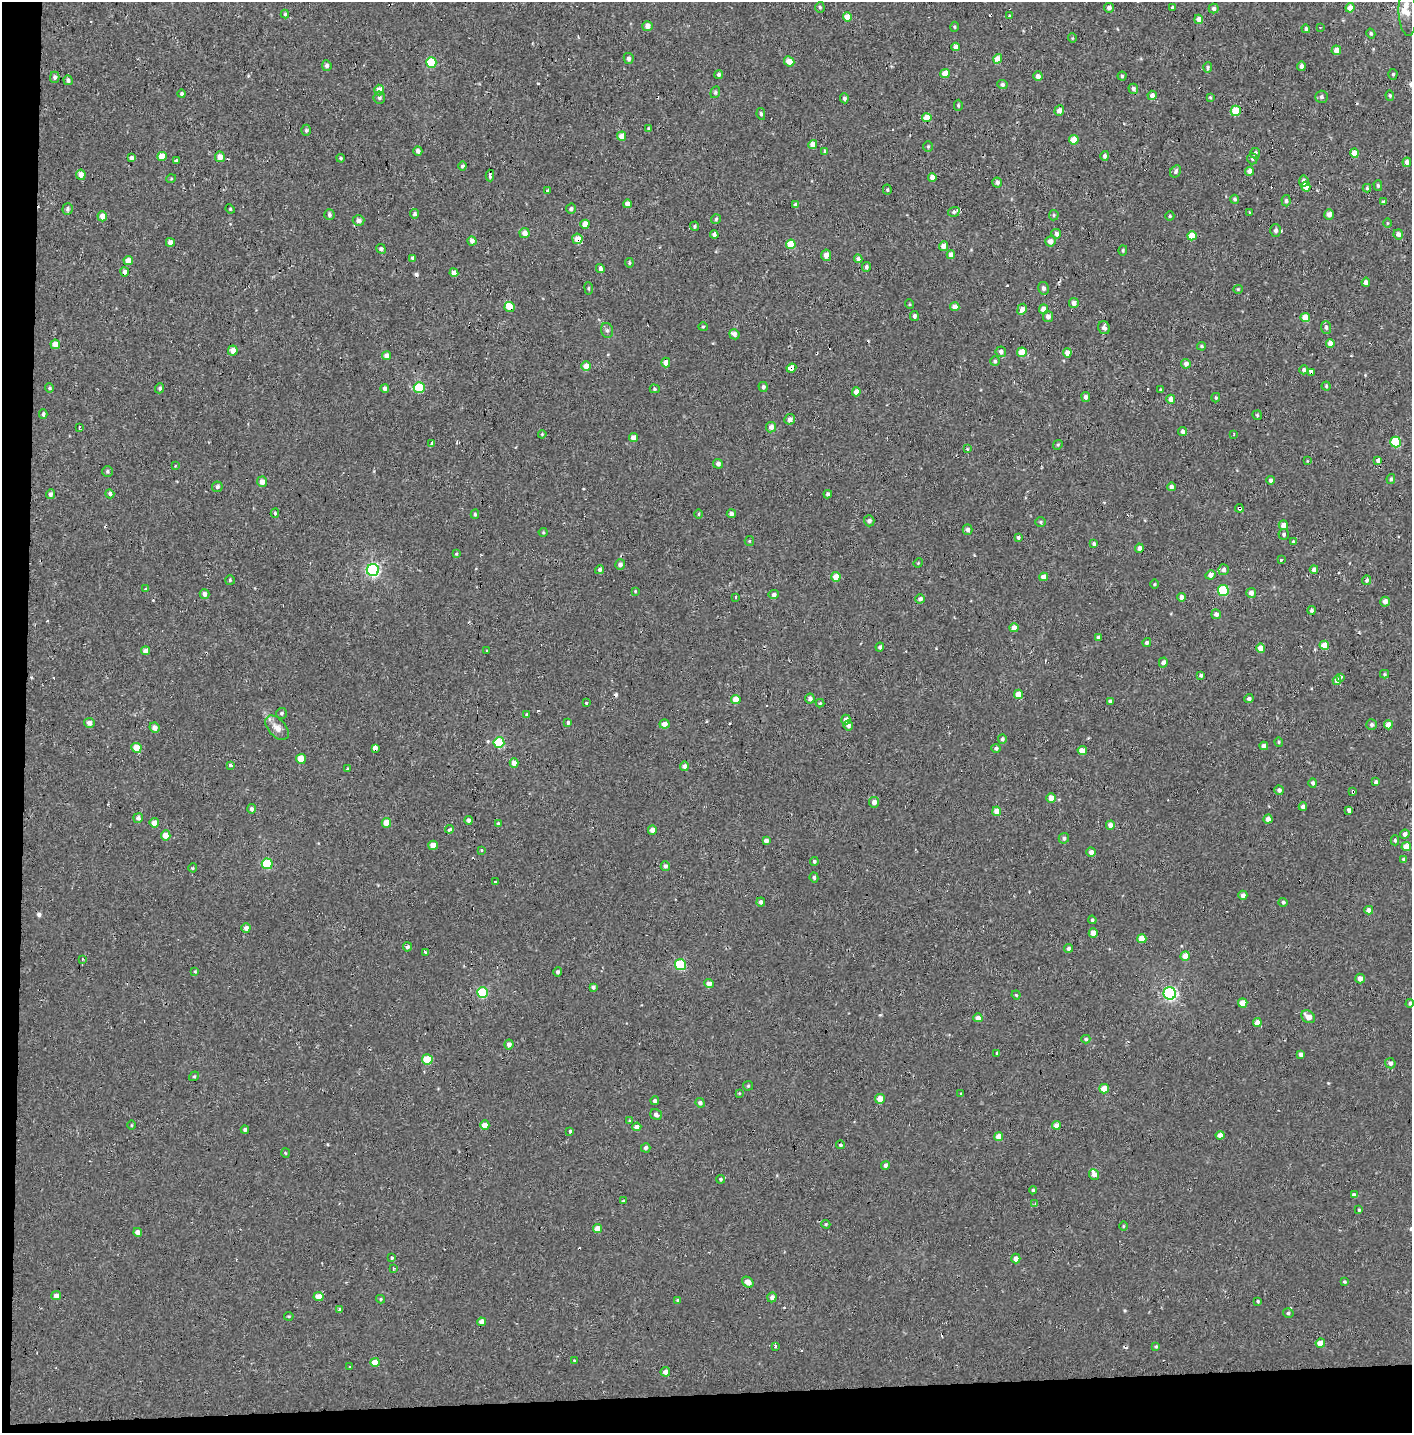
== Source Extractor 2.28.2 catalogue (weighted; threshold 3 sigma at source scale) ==
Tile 7 of 3 x 3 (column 1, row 3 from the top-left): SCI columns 15-1424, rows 163-1593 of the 4245 x 4554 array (HDU 1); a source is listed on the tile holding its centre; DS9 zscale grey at full resolution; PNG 1414 x 1435 px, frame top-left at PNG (2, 2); each listed source drawn as its Kron ellipse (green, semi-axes under 4 px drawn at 4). Shown black and unused: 4% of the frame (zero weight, under 2 of 3 exposures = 3% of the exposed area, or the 3 px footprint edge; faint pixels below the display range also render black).
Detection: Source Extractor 2.28.2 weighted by HDU 2 'WHT'; one run over the whole footprint, this tile lists its part. Background 0.00104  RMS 0.0035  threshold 0.0158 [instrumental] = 3 sigma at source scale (4.5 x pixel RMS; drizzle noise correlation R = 1.50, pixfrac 1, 0.0396/0.0396 arcsec/px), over >= 5 px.
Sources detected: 436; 27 cosmic-ray / hot-pixel residue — neither listed nor drawn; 4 inside a brighter listed object's ellipse — not listed separately; the other 405 listed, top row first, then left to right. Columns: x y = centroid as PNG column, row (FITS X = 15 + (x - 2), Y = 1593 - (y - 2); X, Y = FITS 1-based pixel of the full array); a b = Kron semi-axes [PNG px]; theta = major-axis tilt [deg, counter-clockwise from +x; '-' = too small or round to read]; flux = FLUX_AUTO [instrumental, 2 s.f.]
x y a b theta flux
820 7 5 4 - 0.55
1109 8 5 5 - 1.2
1172 8 4 3 - 2.2
1350 8 5 4 - 3.5
1214 9 5 5 - 0.95
1407 13 23 9 -87 3.8
285 14 4 4 - 0.42
1009 16 4 4 - 0.4
847 17 4 4 - 4.6
1199 19 4 4 - 2.5
647 26 5 5 - 2
954 27 5 3 - 0.35
1320 28 3 2 - 0.28
1306 29 4 4 - 0.75
1371 34 5 4 - 0.54
1072 38 4 4 - 0.35
955 47 4 4 - 2.1
1336 50 5 5 - 2.5
629 58 5 5 - 0.88
998 59 5 4 - 4.3
789 61 5 4 - 3.8
431 62 5 5 - 15
327 66 5 5 - 0.97
1301 66 4 4 - 1.2
1208 68 5 3 - 0.66
945 73 4 4 - 4.4
1393 74 5 4 - 0.48
719 75 4 4 - 0.93
1038 76 5 4 - 1.8
1122 76 4 4 - 0.52
55 77 5 4 - 0.99
68 80 5 4 - 0.94
1002 85 5 4 - 0.89
1133 89 5 5 - 0.96
379 90 5 5 - 3.1
715 92 6 4 70 0.52
182 94 4 4 - 0.63
1152 95 4 4 - 1.8
1390 95 5 4 - 0.5
1210 97 4 3 - 0.37
1321 97 6 6 - 0.87
379 98 6 6 - 0.84
844 98 5 4 - 0.98
958 105 5 4 - 0.46
1059 111 5 4 - 1.5
1236 111 5 5 - 6.8
761 114 6 4 -79 0.64
927 118 4 4 - 4.5
649 129 4 4 - 0.59
306 130 5 4 - 0.57
622 136 5 4 - 2.7
1074 140 5 4 - 5.3
813 144 4 4 - 3.2
928 147 5 4 - 0.45
418 151 5 4 - 1.3
825 151 4 3 - 0.69
1255 153 5 5 - 1.1
1355 153 4 4 - 4.4
162 156 4 4 - 4.2
1105 156 5 4 - 1
220 157 5 5 - 2.4
131 158 4 3 - 0.93
341 158 4 3 - 0.45
1252 159 5 5 - 0.57
177 161 3 3 - 8.1
1407 162 4 4 - 1.4
462 166 4 4 - 0.78
1176 171 6 5 - 0.96
1250 171 4 4 - 2.1
81 175 5 5 - 2.1
490 176 6 3 -87 1.2
932 177 4 4 - 2.5
171 179 5 3 - 0.31
1304 181 5 5 - 1.3
997 182 5 5 - 1.1
1378 186 5 4 - 0.58
1306 187 5 4 - 4.6
1367 188 4 4 - 0.46
548 190 3 3 - 3
887 190 5 4 - 0.48
1235 199 4 4 - 0.69
1286 201 6 4 -86 0.74
1383 202 4 3 - 0.6
627 204 4 4 - 2.2
795 205 4 4 - 0.75
67 209 6 5 - 0.78
230 209 5 4 - 0.37
571 209 5 5 - 0.75
954 212 6 4 19 0.71
1249 212 3 3 - 2.1
415 214 4 4 - 0.64
1329 214 5 4 - 2.1
329 215 5 5 - 0.8
1054 215 5 4 - 0.44
102 216 5 4 - 2.7
1170 216 4 4 - 0.44
716 219 5 5 - 0.57
358 220 6 5 - 1.3
1387 223 5 3 - 0.31
585 224 4 4 - 2.7
695 226 4 4 - 0.69
1276 230 6 5 - 1.1
524 233 5 5 - 2.3
1056 234 5 5 - 1.3
1398 234 5 4 - 1.9
714 235 4 4 - 1.2
1192 236 5 4 - 5.6
577 239 5 5 - 3.5
472 241 4 4 - 1.7
1050 241 5 5 - 2.1
170 242 4 4 - 2.2
791 244 5 4 - 8
944 246 5 4 - 2.5
381 249 5 4 - 0.96
1123 250 5 4 - 0.52
826 255 5 5 - 2.1
951 255 4 4 - 2.8
413 258 4 3 - 0.85
858 259 4 4 - 1.1
128 261 5 4 - 3.4
629 263 5 3 - 0.45
866 267 5 4 - 1
600 269 5 3 - 2.8
125 272 4 4 - 1.5
454 273 4 4 - 2.4
1366 282 4 4 - 1.3
589 288 6 3 -82 0.43
1043 288 6 5 - 1.1
1238 289 5 4 - 0.39
1074 303 5 5 - 1.7
909 304 5 3 - 0.33
509 307 5 5 - 3.7
955 307 4 4 - 2.5
1022 309 6 4 65 2.5
1043 309 5 4 - 2.4
914 316 5 4 - 0.99
1048 316 5 5 - 1.6
1305 318 4 4 - 4.9
703 327 5 4 - 0.42
1326 327 6 5 - 0.79
1104 328 6 5 - 1.8
607 330 8 6 -73 0.91
734 334 5 5 - 1.7
1330 343 4 4 - 2.1
55 344 5 4 - 3.4
1202 346 4 3 - 0.41
233 351 5 5 - 2.9
1001 352 5 5 - 1.3
1022 352 5 5 - 5.5
1067 353 4 4 - 2.1
386 356 4 4 - 1.7
995 361 5 4 - 0.64
666 362 5 4 - 2.5
1186 364 5 4 - 1.5
586 366 5 4 - 3.9
791 368 5 3 - 27
1304 370 4 4 - 0.94
1311 372 4 3 - 16
1326 386 4 4 - 0.43
419 387 5 5 - 18
763 387 5 4 - 0.86
49 388 5 4 - 0.46
160 388 5 4 - 0.76
385 388 4 4 - 0.78
655 389 5 4 - 0.49
1161 390 3 3 - 0.41
856 392 4 4 - 2.3
1086 397 5 4 - 1.2
1216 398 4 3 - 0.44
1171 399 4 4 - 2
43 414 5 3 - 0.72
1257 415 5 4 - 0.42
790 419 5 5 - 1.5
79 427 3 2 - 0.57
771 427 5 5 - 1.8
1183 432 5 4 - 1.3
542 434 4 3 - 0.36
1233 434 3 2 - 0.35
633 438 4 4 - 2.7
1396 442 5 5 - 16
432 444 4 3 - 8.8
1058 445 5 4 - 0.46
967 449 4 3 - 0.32
1378 460 4 4 - 1.1
1307 461 4 3 - 0.24
718 464 5 4 - 1.2
175 466 4 3 - 0.24
107 471 5 5 - 0.61
1391 479 5 4 - 0.65
1271 480 4 4 - 0.98
262 482 5 5 - 2.1
217 487 5 5 - 1
1171 487 4 4 - 1.2
50 494 5 4 - 1.2
110 494 5 4 - 0.71
828 494 4 4 - 0.84
1239 508 4 3 - 3.8
275 513 4 4 - 0.48
475 514 4 4 - 0.48
699 514 5 3 - 0.35
731 514 5 4 - 1.1
869 521 5 5 - 1
1040 522 5 5 - 0.48
1283 525 5 4 - 2.6
967 530 5 5 - 1.1
543 532 4 4 - 0.36
1284 534 5 5 - 0.66
1018 537 4 4 - 0.69
749 541 5 4 - 0.37
1293 541 4 3 - 0.36
1094 544 4 4 - 0.94
1139 548 4 4 - 1.6
456 554 4 3 - 0.34
1281 560 3 3 - 1.8
918 563 5 4 - 0.35
620 564 5 5 - 1.2
1314 569 4 4 - 1.5
373 570 6 6 - 61
600 570 4 4 - 0.88
1224 570 5 5 - 1.4
1210 575 5 4 - 1.5
836 577 5 4 - 4.1
1044 577 4 4 - 2.6
230 580 5 5 - 0.46
1367 580 5 4 - 0.68
1154 584 5 3 - 0.32
145 589 4 3 - 0.78
1223 590 5 5 - 21
635 591 4 4 - 0.29
1251 593 5 5 - 1.6
204 594 5 4 - 1.3
774 595 5 4 - 1.1
735 597 3 3 - 1.5
1181 597 4 4 - 2
920 599 5 4 - 1.1
1385 602 5 4 - 2
1311 610 4 3 - 0.76
1216 614 5 5 - 1.2
1014 628 4 4 - 2.7
1098 637 4 3 - 0.68
1147 642 4 4 - 0.63
1324 645 5 4 - 5.2
880 647 4 4 - 0.79
1261 648 4 4 - 3.7
146 651 4 4 - 1.4
487 651 4 3 - 0.25
1163 662 5 4 - 1.4
1384 674 4 4 - 0.44
1201 675 4 3 - 0.85
1340 677 3 3 - 4.5
1337 680 4 4 - 2.9
1018 694 4 4 - 4.4
736 699 4 4 - 4.4
810 699 5 5 - 1.1
1249 699 4 4 - 0.95
1110 701 4 4 - 0.72
586 703 3 3 - 0.33
820 703 4 4 - 0.41
281 713 5 5 - 0.69
527 715 3 3 - 0.57
846 719 5 4 - 1.7
89 723 5 5 - 1.7
568 723 3 3 - 5.9
664 724 5 4 - 1.9
1372 725 5 5 - 0.94
1388 725 4 4 - 3.6
848 726 5 4 - 1.1
154 728 5 5 - 1.9
277 728 14 8 -48 2.8
1002 739 5 4 - 0.77
1279 742 4 4 - 0.41
499 743 5 5 - 18
1264 746 4 4 - 1.6
136 748 5 5 - 4.7
375 748 3 3 - 78
996 748 4 4 - 0.77
1082 750 4 4 - 3.9
301 759 5 5 - 4.9
514 763 5 4 - 2.6
230 765 3 3 - 4.3
684 766 4 4 - 1.4
347 769 3 3 - 2.2
1376 782 4 3 - 0.83
1313 783 5 4 - 0.78
1279 790 5 4 - 1
1353 792 3 3 - 3.6
1051 798 4 4 - 2.9
874 802 5 5 - 1.6
1303 807 4 4 - 1.6
251 809 5 4 - 1.1
1349 810 4 4 - 1.3
997 811 4 4 - 4
138 818 5 4 - 1.3
1268 819 4 4 - 1.8
469 820 4 4 - 1.1
154 823 4 4 - 3.1
386 823 5 4 - 4.2
498 823 4 3 - 0.35
1110 825 4 4 - 1.8
449 829 4 3 - 0.92
652 830 5 4 - 2
1405 834 5 4 - 1.4
166 835 5 5 - 4.2
1064 838 5 5 - 0.75
1395 840 5 4 - 0.49
766 841 4 4 - 1.2
433 845 5 4 - 3
1406 846 5 4 - 4.9
482 850 3 2 - 0.49
1091 852 4 4 - 1.4
1404 859 4 4 - 0.74
814 861 4 4 - 0.6
267 864 5 5 - 21
665 866 5 4 - 0.81
193 868 4 4 - 0.36
814 877 5 4 - 0.65
496 882 3 3 - 4.9
1243 895 4 4 - 1.4
761 902 4 4 - 0.98
1283 902 4 4 - 0.65
1369 910 4 4 - 2.1
1092 920 4 3 - 0.41
246 928 4 4 - 1.6
1093 933 4 4 - 2.9
1142 939 4 4 - 4.1
407 947 4 4 - 0.97
1068 948 4 4 - 0.88
425 952 3 3 - 1.7
1185 956 5 4 - 3.9
82 959 4 2 - 0.31
680 965 5 5 - 21
195 971 4 3 - 0.31
558 972 5 4 - 0.78
1360 979 5 4 - 2
709 984 5 4 - 2.2
593 987 4 4 - 0.93
482 992 5 5 - 21
1170 993 6 6 - 68
1016 995 4 4 - 0.41
1243 1003 5 4 - 4.6
1410 1003 4 4 - 0.66
1308 1017 7 5 -37 3.1
978 1018 4 4 - 2.7
1257 1023 4 4 - 2.9
1086 1039 4 4 - 0.52
509 1044 5 4 - 1.8
997 1053 3 3 - 12
1301 1054 4 4 - 1.3
427 1059 5 5 - 9.3
1390 1063 5 5 - 1.3
194 1076 5 4 - 0.53
748 1086 5 5 - 0.42
1104 1089 5 5 - 3.8
739 1093 4 3 - 0.28
961 1094 4 3 - 0.35
880 1099 5 4 - 3.2
655 1101 4 4 - 0.98
700 1103 5 4 - 0.95
656 1115 6 5 - 1.3
629 1121 4 3 - 0.37
132 1125 5 3 - 0.33
485 1125 5 4 - 3
1056 1125 4 4 - 2.9
637 1127 4 4 - 2.1
245 1129 4 4 - 0.68
570 1131 3 3 - 1.9
1220 1135 4 4 - 2.4
999 1136 4 4 - 3.9
840 1145 4 4 - 0.64
646 1148 5 4 - 0.83
285 1153 5 3 - 0.33
885 1165 4 4 - 0.9
1094 1175 5 5 - 1.7
721 1179 4 4 - 0.46
1033 1190 4 4 - 0.44
1354 1195 4 4 - 1.1
623 1201 4 3 - 0.43
1035 1204 3 3 - 0.58
1359 1210 4 3 - 0.36
826 1224 4 3 - 0.43
1123 1226 4 3 - 0.31
597 1229 4 4 - 3.6
138 1232 4 4 - 2
392 1258 3 3 - 1.9
1016 1259 5 4 - 2.2
393 1268 3 3 - 0.41
748 1282 6 5 - 2.8
1344 1282 3 3 - 0.39
56 1295 5 4 - 1.5
318 1296 5 4 - 3.7
772 1297 5 4 - 1.2
381 1299 4 4 - 0.41
678 1300 4 3 - 0.42
1258 1301 4 3 - 0.39
340 1310 4 3 - 5.4
1288 1313 5 4 - 0.61
289 1316 4 3 - 0.37
481 1322 4 4 - 1.8
1320 1343 5 4 - 3.5
775 1346 4 3 - 1.4
1156 1346 4 4 - 0.46
575 1361 4 3 - 0.44
375 1362 4 4 - 4.2
350 1366 3 2 - 0.6
665 1372 5 4 - 1.7
Overlapping masked pixels (flux is a lower limit): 11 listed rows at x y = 1236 111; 927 118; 577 239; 509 307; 791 368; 1311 372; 1239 508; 375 748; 1353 792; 766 841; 482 992